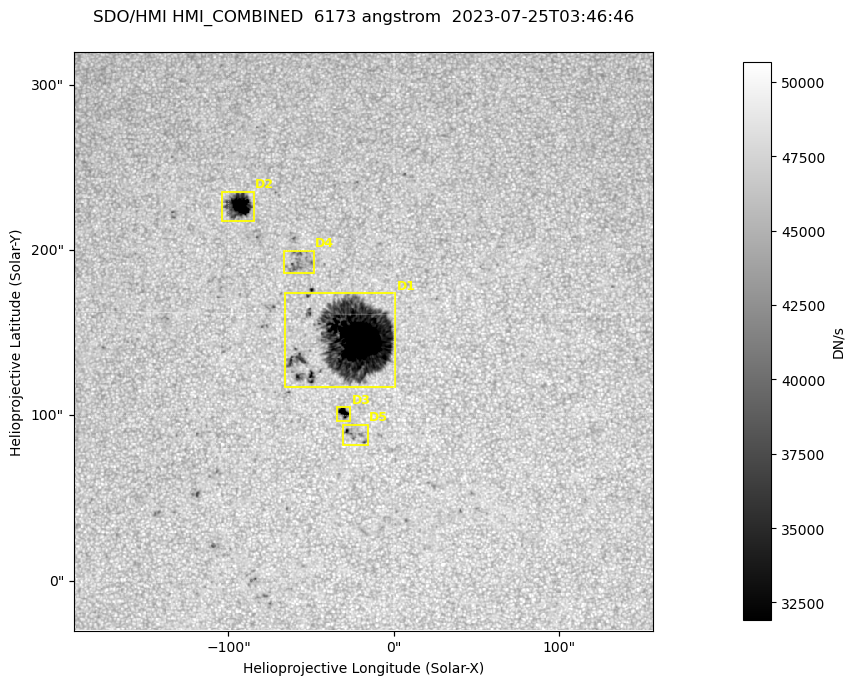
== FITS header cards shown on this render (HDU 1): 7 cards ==
TELESCOP= 'SDO/HMI '           / Telescope
INSTRUME= 'HMI_COMBINED'       / For HMI: HMI_SIDE1, HMI_FRONT2, or HMI_COMBINED
WAVELNTH=                6173. / [angstrom] Wavelength
DATE-OBS= '2023-07-25T03:46:46.000' / [ISO] Observation date {DATE__OBS}
CTYPE1  = 'HPLN-TAN'           / CTYPE1: HPLN
CTYPE2  = 'HPLT-TAN'           / CTYPE2: HPLT
BUNIT   = 'DN/s    '           / Physical Units

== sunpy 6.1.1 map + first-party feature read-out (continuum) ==
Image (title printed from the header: SDO/HMI HMI_COMBINED  6173 angstrom  2023-07-25T03:46:46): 695 x 695 px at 0.504 arcsec/px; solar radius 945 arcsec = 1874 px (partial field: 4.4% of the solar disc is inside the frame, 100% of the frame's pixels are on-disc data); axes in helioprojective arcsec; data unit DN/s (BUNIT, on the colour bar)
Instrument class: CONTINUUM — white-light / continuum photospheric image (CONTENT/OBS_TYPE)
Dark features (sunspots / pores): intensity divided by the frame's on-disc median (partial field: no limb-darkening profile); local-median window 302 px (8% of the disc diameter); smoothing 3 px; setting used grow <= 0.95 with closing radius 3 px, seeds <= 0.88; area >= 120 px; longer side >= 8 px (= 4 arcsec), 4 px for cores <= 0.7; partial field; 5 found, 5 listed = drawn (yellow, D1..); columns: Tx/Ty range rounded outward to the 2 arcsec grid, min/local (2 s.f., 1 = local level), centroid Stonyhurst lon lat
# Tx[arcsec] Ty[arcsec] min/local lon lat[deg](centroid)
D1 -66..2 116..174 0.13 -2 +14
D2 -104..-84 218..236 0.29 -6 +19
D3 -36..-26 96..106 0.53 -2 +11
D4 -66..-48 186..200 0.83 -4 +17
D5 -32..-14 82..96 0.72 -1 +11